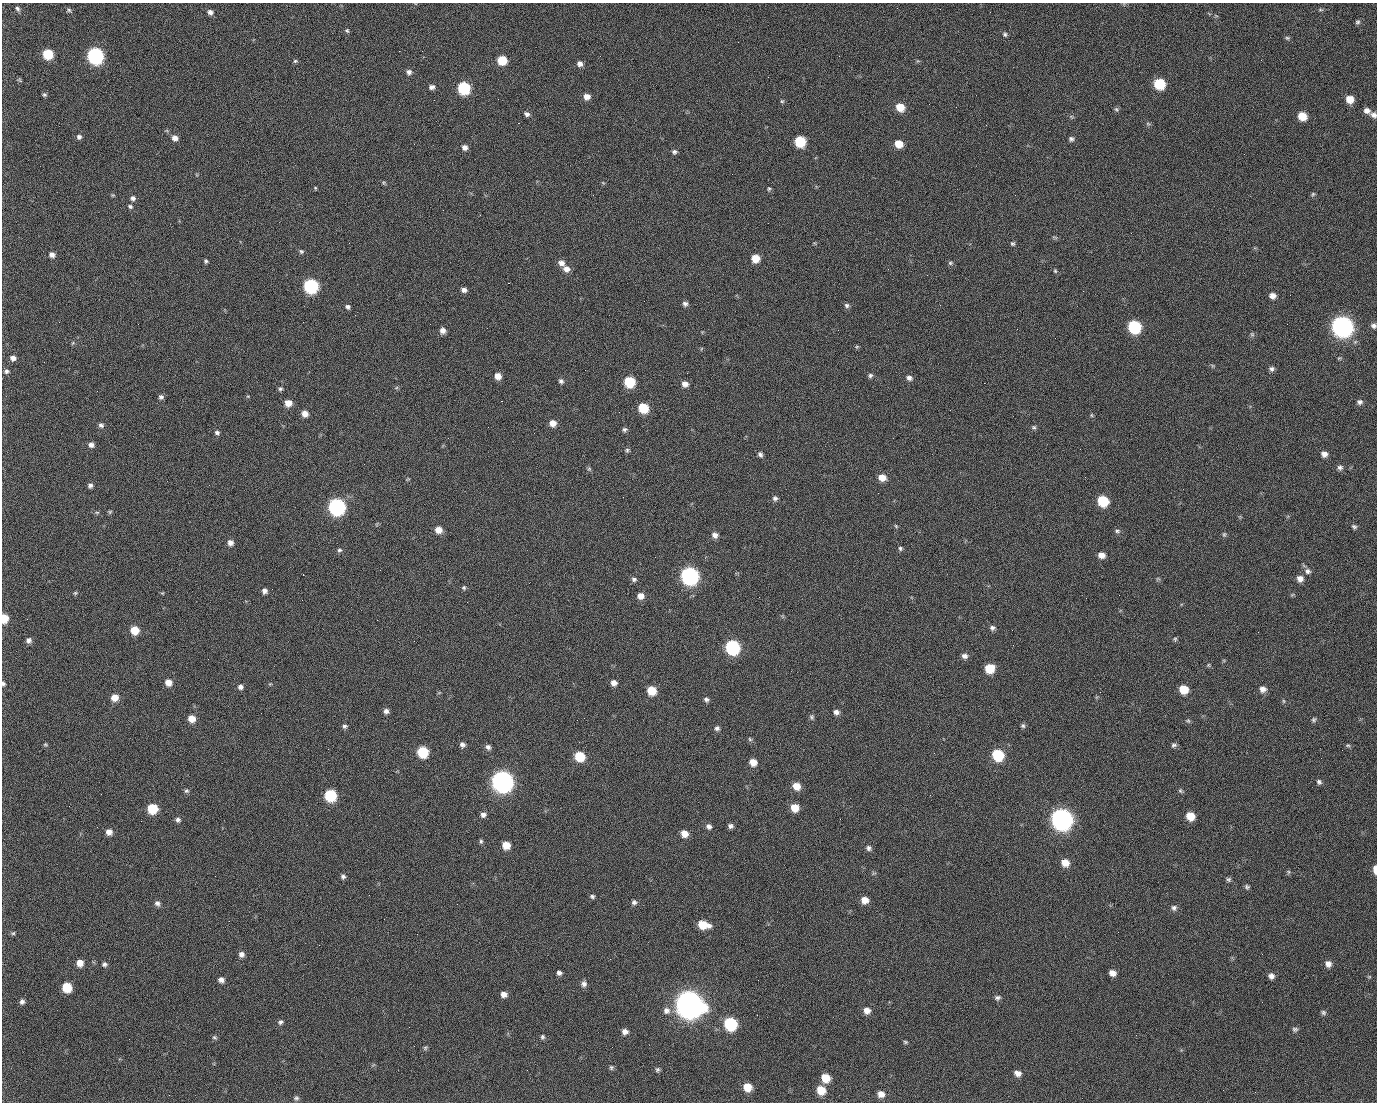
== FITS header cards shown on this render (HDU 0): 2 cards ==
NAXIS1  =                 1375 / length of data axis 1
NAXIS2  =                 1100 / length of data axis 2

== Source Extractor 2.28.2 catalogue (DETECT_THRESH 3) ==
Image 1375 x 1100 px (HDU 0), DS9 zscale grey, 1 PNG px = 1 image px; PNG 1379 x 1104 px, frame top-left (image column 1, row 1100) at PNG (2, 3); no overlay
Background 1450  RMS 29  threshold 85.6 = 3 sigma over >= 5 px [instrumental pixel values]
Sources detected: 266; all 266 listed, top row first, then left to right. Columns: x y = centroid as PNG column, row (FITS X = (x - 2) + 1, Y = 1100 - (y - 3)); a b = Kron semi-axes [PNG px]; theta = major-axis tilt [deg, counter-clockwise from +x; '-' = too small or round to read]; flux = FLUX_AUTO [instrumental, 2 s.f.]
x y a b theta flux
17 9 8 5 -50 4.4e+03
1320 10 8 4 -8 2.8e+03
70 12 7 3 -38 6.4e+03
210 12 7 6 - 7.4e+03
990 12 3 2 - 1.9e+03
1357 22 7 6 - 4.1e+03
347 31 6 5 - 3.4e+03
1005 34 6 5 - 3.7e+03
1287 38 7 5 -21 3.2e+03
399 51 2 2 - 2.2e+04
48 54 7 6 - 7.5e+04
95 56 8 8 - 5.1e+05
839 56 2 2 - 9.3e+02
502 60 7 6 - 5.7e+04
295 61 6 5 - 3.0e+03
580 64 7 6 - 8.6e+03
409 72 7 7 - 6.6e+03
20 80 7 4 -34 2.6e+03
1159 84 8 7 - 1.1e+05
432 87 7 6 - 6.6e+03
464 88 7 7 - 1.8e+05
44 95 6 5 - 3.5e+03
587 97 7 6 - 1.4e+04
498 99 2 2 - 1.2e+03
1350 99 7 7 - 2.6e+04
434 100 2 2 - 4.0e+03
782 101 5 5 - 2.5e+03
900 107 7 7 - 3.6e+04
1116 109 7 5 -61 3.5e+03
1367 111 8 7 - 1.0e+04
527 114 7 6 - 6.3e+03
1374 115 8 7 - 7.7e+03
1302 116 7 6 - 3.6e+04
518 123 2 2 - 2.5e+04
1148 124 6 4 -42 2.9e+03
79 137 6 6 - 5.8e+03
175 138 7 7 - 1.0e+04
1071 139 6 6 - 5.0e+03
800 142 7 7 - 9.3e+04
899 144 7 6 - 3.0e+04
465 147 6 6 - 9.5e+03
674 152 6 5 - 4.9e+03
384 183 6 4 -72 2.6e+03
603 183 6 3 -19 1.9e+03
315 188 4 3 - 2.2e+03
769 189 6 4 87 2.7e+03
1313 194 7 5 63 3.1e+03
113 195 5 5 - 2.3e+03
1015 195 2 2 - 6.9e+03
133 198 6 6 - 5.9e+03
130 206 6 5 - 3.9e+03
480 215 2 2 - 1.0e+03
1055 237 8 4 -9 2.8e+03
1013 243 6 5 - 3.3e+03
301 251 6 5 - 3.5e+03
52 255 7 6 - 8.9e+03
755 258 7 6 - 3.1e+04
206 261 5 4 - 3.5e+03
561 263 8 7 - 1.0e+04
950 263 7 5 14 3.3e+03
566 269 8 7 - 1.2e+04
1055 271 5 4 - 2.4e+03
927 275 2 2 - 8.9e+02
508 283 2 2 - 5.7e+04
311 286 8 7 - 3.2e+05
464 290 6 5 - 7.6e+03
1083 291 2 2 - 3.4e+03
1290 295 2 2 - 1.8e+03
1272 296 7 6 - 1.2e+04
685 304 6 6 - 6.4e+03
847 305 7 6 - 4.8e+03
348 307 6 5 - 5.0e+03
355 315 2 2 - 1.1e+03
59 322 2 2 - 1.4e+03
1287 324 2 2 - 9.8e+02
1342 326 9 9 - 1.4e+06
1374 326 6 6 - 6.0e+03
1134 327 8 7 - 1.8e+05
443 330 6 6 - 1.0e+04
1252 334 7 5 -44 3.4e+03
73 343 5 5 - 2.6e+03
857 347 6 5 - 2.4e+03
701 349 6 3 71 1.7e+03
13 358 6 6 - 9.1e+03
1272 369 6 5 - 5.6e+03
6 371 7 6 - 4.9e+03
870 375 6 5 - 4.4e+03
498 376 7 6 - 1.6e+04
909 378 7 6 - 7.0e+03
561 381 6 6 - 5.0e+03
629 382 7 7 - 9.5e+04
984 383 2 2 - 2.0e+04
685 384 7 6 - 1.1e+04
396 388 6 4 19 2.6e+03
280 389 6 5 - 3.9e+03
97 391 2 2 - 1.3e+03
248 396 5 3 - 1.8e+03
161 397 6 5 - 5.2e+03
501 401 3 2 - 5.9e+04
1360 402 7 6 - 6.1e+03
288 403 7 6 - 2.0e+04
643 408 7 6 - 6.9e+04
619 412 2 2 - 8.9e+02
305 414 7 6 - 1.4e+04
1091 415 6 4 -89 2.4e+03
552 423 7 7 - 1.6e+04
101 425 6 6 - 5.3e+03
1034 427 6 6 - 3.7e+03
624 429 6 5 - 4.6e+03
217 433 7 5 -34 4.6e+03
91 445 7 6 - 7.5e+03
627 450 6 6 - 3.5e+03
760 454 6 5 - 5.4e+03
1324 454 7 6 - 9.8e+03
1340 467 7 7 - 5.5e+03
589 469 6 5 - 3.0e+03
882 477 7 7 - 2.1e+04
408 479 6 4 33 1.9e+03
90 485 6 5 - 5.7e+03
623 497 2 2 - 3.0e+03
775 498 7 6 - 5.2e+03
1103 501 8 7 - 9.0e+04
337 507 8 8 - 5.7e+05
97 512 6 4 0 2.7e+03
110 512 6 4 46 2.6e+03
896 526 6 4 -46 2.4e+03
1354 527 6 5 - 4.2e+03
438 530 7 6 - 2.0e+04
1117 531 7 5 0 4.3e+03
1224 534 6 5 - 3.3e+03
715 535 7 6 - 9.9e+03
230 543 6 6 - 1.0e+04
900 548 6 5 - 3.8e+03
339 550 7 5 2 3.9e+03
1101 555 7 6 - 1.3e+04
655 557 2 2 - 8.2e+02
1308 571 9 8 - 7.3e+03
303 575 2 2 - 1.1e+04
689 576 9 8 - 6.7e+05
634 579 7 6 - 5.1e+03
1158 579 6 4 -18 2.6e+03
1300 579 7 7 - 1.2e+04
464 588 6 5 - 3.4e+03
264 591 6 5 - 7.7e+03
75 593 5 5 - 2.6e+03
162 593 5 4 - 1.9e+03
1292 595 6 4 19 2.3e+03
640 596 7 7 - 1.4e+04
4 618 7 5 -87 3.9e+04
27 619 2 2 - 4.3e+03
377 620 2 2 - 1.1e+04
992 628 7 6 - 5.6e+03
135 630 7 6 - 3.9e+04
1175 639 6 5 - 3.0e+03
29 640 6 6 - 7.3e+03
732 647 8 8 - 3.2e+05
964 656 8 6 -10 8.2e+03
1208 665 5 4 - 2.2e+03
989 669 8 7 - 4.6e+04
168 682 7 6 - 1.8e+04
614 683 6 6 - 1.1e+04
3 684 6 4 -78 3.6e+03
270 684 4 4 - 1.9e+03
240 687 6 6 - 6.9e+03
1183 689 7 7 - 3.8e+04
1263 689 8 8 - 1.1e+04
652 691 7 7 - 4.5e+04
114 698 7 7 - 2.0e+04
706 699 7 6 - 5.3e+03
1283 701 6 4 -88 2.5e+03
386 711 6 6 - 7.3e+03
836 712 7 6 - 7.4e+03
812 717 7 6 - 4.1e+03
192 719 7 6 - 2.0e+04
1314 720 7 6 - 3.8e+03
1188 721 7 6 - 3.3e+03
345 726 6 6 - 4.4e+03
1023 726 6 5 - 4.0e+03
717 728 7 6 - 5.5e+03
750 739 6 5 - 3.0e+03
45 745 6 4 -32 2.6e+03
462 745 6 5 - 6.2e+03
1174 745 7 6 - 4.8e+03
1348 745 7 5 -19 3.0e+03
488 747 6 6 - 6.5e+03
422 752 7 7 - 9.7e+04
934 753 3 2 - 2.0e+03
998 755 8 7 - 1.2e+05
579 756 8 7 - 7.0e+04
753 762 7 6 - 2.0e+04
502 781 9 9 - 1.5e+06
1319 782 6 5 - 4.8e+03
796 786 8 7 - 2.4e+04
186 791 6 6 - 3.9e+03
1180 791 7 5 -51 3.5e+03
101 794 2 2 - 2.4e+03
330 795 8 7 - 1.3e+05
930 795 2 2 - 7.8e+03
794 808 7 7 - 2.9e+04
1053 808 2 2 - 1.6e+04
152 809 7 7 - 7.1e+04
483 814 6 6 - 7.2e+03
1190 816 8 7 - 3.0e+04
1061 819 9 9 - 1.5e+06
178 820 7 6 - 5.4e+03
709 826 7 6 - 7.1e+03
730 826 6 5 - 6.1e+03
109 832 7 6 - 1.2e+04
684 834 7 7 - 1.9e+04
481 841 6 5 - 3.5e+03
506 845 6 6 - 2.6e+04
869 848 7 6 - 5.5e+03
1065 863 8 7 - 2.2e+04
1375 869 7 3 -89 1.7e+04
1289 872 6 4 90 2.7e+03
343 876 6 5 - 4.9e+03
1228 879 6 6 - 3.9e+03
1247 887 7 6 - 3.9e+03
592 896 6 5 - 4.1e+03
865 900 7 6 - 1.9e+04
634 902 7 7 - 5.6e+03
157 903 8 6 -55 6.5e+03
457 904 3 2 - 1.6e+03
1174 908 7 7 - 6.1e+03
703 925 10 7 -12 4.3e+04
1118 932 2 2 - 2.5e+03
13 933 6 4 41 2.6e+03
241 954 7 7 - 8.2e+03
610 959 2 2 - 2.8e+03
80 963 6 6 - 1.7e+04
104 964 6 6 - 4.8e+03
1328 964 7 7 - 1.0e+04
559 973 6 5 - 5.7e+03
1112 973 6 6 - 1.2e+04
1271 976 6 6 - 8.2e+03
1369 977 6 3 18 2.0e+03
221 980 6 6 - 8.5e+03
758 980 2 2 - 1.8e+03
584 984 8 7 - 7.5e+03
67 987 7 7 - 5.8e+04
504 994 6 6 - 1.2e+04
997 998 7 6 - 5.2e+03
22 1002 6 6 - 5.9e+03
689 1004 12 11 - 3.1e+06
867 1010 8 7 - 1.4e+04
666 1011 10 9 - 1.1e+04
1323 1012 6 6 - 4.1e+03
757 1015 2 2 - 1.5e+03
280 1022 7 6 - 4.7e+03
730 1024 8 8 - 1.9e+05
1295 1029 8 6 -13 4.5e+03
625 1031 7 6 - 1.1e+04
1136 1035 2 2 - 9.0e+02
214 1037 7 6 - 3.5e+03
542 1037 6 5 - 3.6e+03
905 1042 6 5 - 2.8e+03
425 1048 7 5 45 3.2e+03
611 1067 7 6 - 3.9e+03
657 1070 7 6 - 4.2e+03
1018 1073 7 6 - 1.1e+04
826 1078 8 7 - 3.6e+04
747 1087 8 7 - 3.1e+04
821 1090 8 7 - 3.6e+04
881 1094 8 7 - 1.4e+04
169 1095 2 2 - 5.5e+03
296 1098 7 6 - 4.4e+03
At the frame edge (FLAGS 8, measured only in part): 5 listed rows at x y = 1374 115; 1374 326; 4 618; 3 684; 1375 869